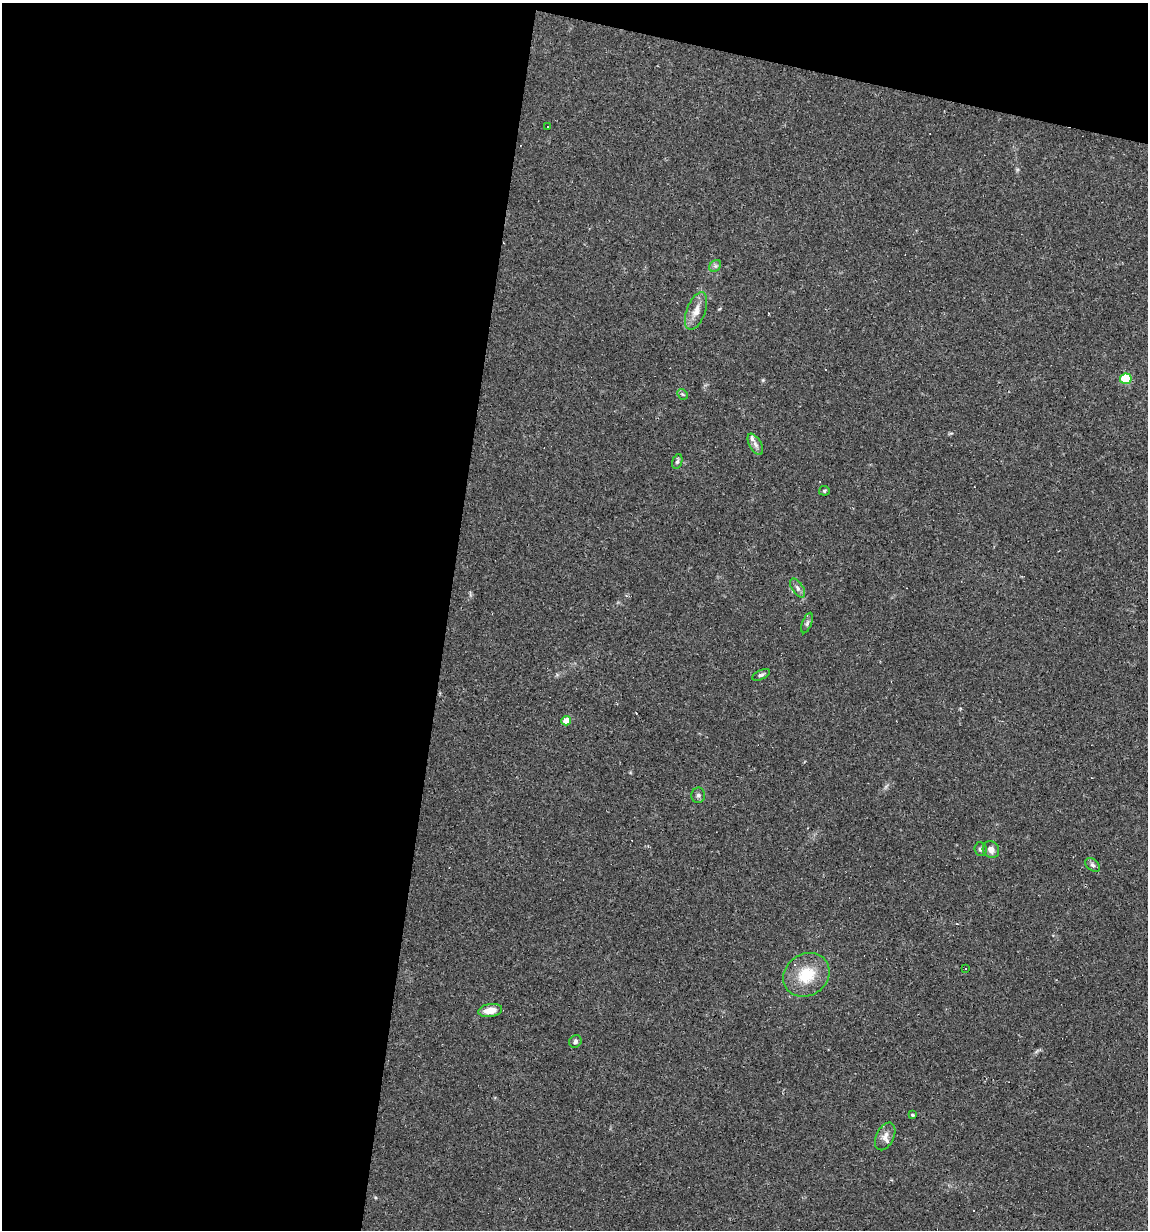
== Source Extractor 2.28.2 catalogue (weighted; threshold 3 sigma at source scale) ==
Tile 1 of 4 x 4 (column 1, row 1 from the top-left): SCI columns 236-1381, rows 3684-4911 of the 4935 x 4911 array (HDU 1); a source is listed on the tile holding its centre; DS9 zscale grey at full resolution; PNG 1150 x 1232 px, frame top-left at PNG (2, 3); each listed source drawn as its Kron ellipse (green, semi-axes under 4 px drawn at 4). Shown black and unused: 42% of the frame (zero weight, under 2 of 3 exposures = <1% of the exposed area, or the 3 px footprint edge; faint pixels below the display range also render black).
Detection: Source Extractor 2.28.2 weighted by HDU 2 'WHT'; one run over the whole footprint, this tile lists its part. Background 0.0551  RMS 0.0043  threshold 0.0196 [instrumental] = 3 sigma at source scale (4.5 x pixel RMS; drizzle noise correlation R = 1.50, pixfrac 1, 0.05/0.05 arcsec/px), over >= 5 px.
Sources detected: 31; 7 cosmic-ray / hot-pixel residue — neither listed nor drawn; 2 inside a brighter listed object's ellipse — not listed separately; the other 22 listed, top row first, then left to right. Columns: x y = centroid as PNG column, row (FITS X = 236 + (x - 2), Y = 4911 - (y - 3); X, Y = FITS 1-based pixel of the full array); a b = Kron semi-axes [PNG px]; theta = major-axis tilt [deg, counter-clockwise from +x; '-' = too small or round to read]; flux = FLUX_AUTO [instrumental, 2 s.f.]
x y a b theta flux
547 127 3 2 - 0.45
715 266 7 5 44 0.93
696 311 20 9 70 4.3
1126 379 5 5 - 22
682 394 6 4 -44 0.64
755 444 12 6 -60 1.8
677 461 8 5 72 0.93
824 491 5 4 - 0.59
798 588 10 5 -57 1.6
807 623 11 4 69 1.1
761 675 9 4 24 1
566 721 5 4 - 5.5
698 795 8 7 - 1.2
980 849 7 6 - 1.1
991 850 9 8 - 3
1092 865 8 5 -40 1.1
966 969 2 2 - 0.37
806 975 24 21 35 14
490 1010 12 6 9 5.2
575 1041 7 6 - 0.96
912 1115 4 3 - 0.48
885 1136 15 9 64 2.9